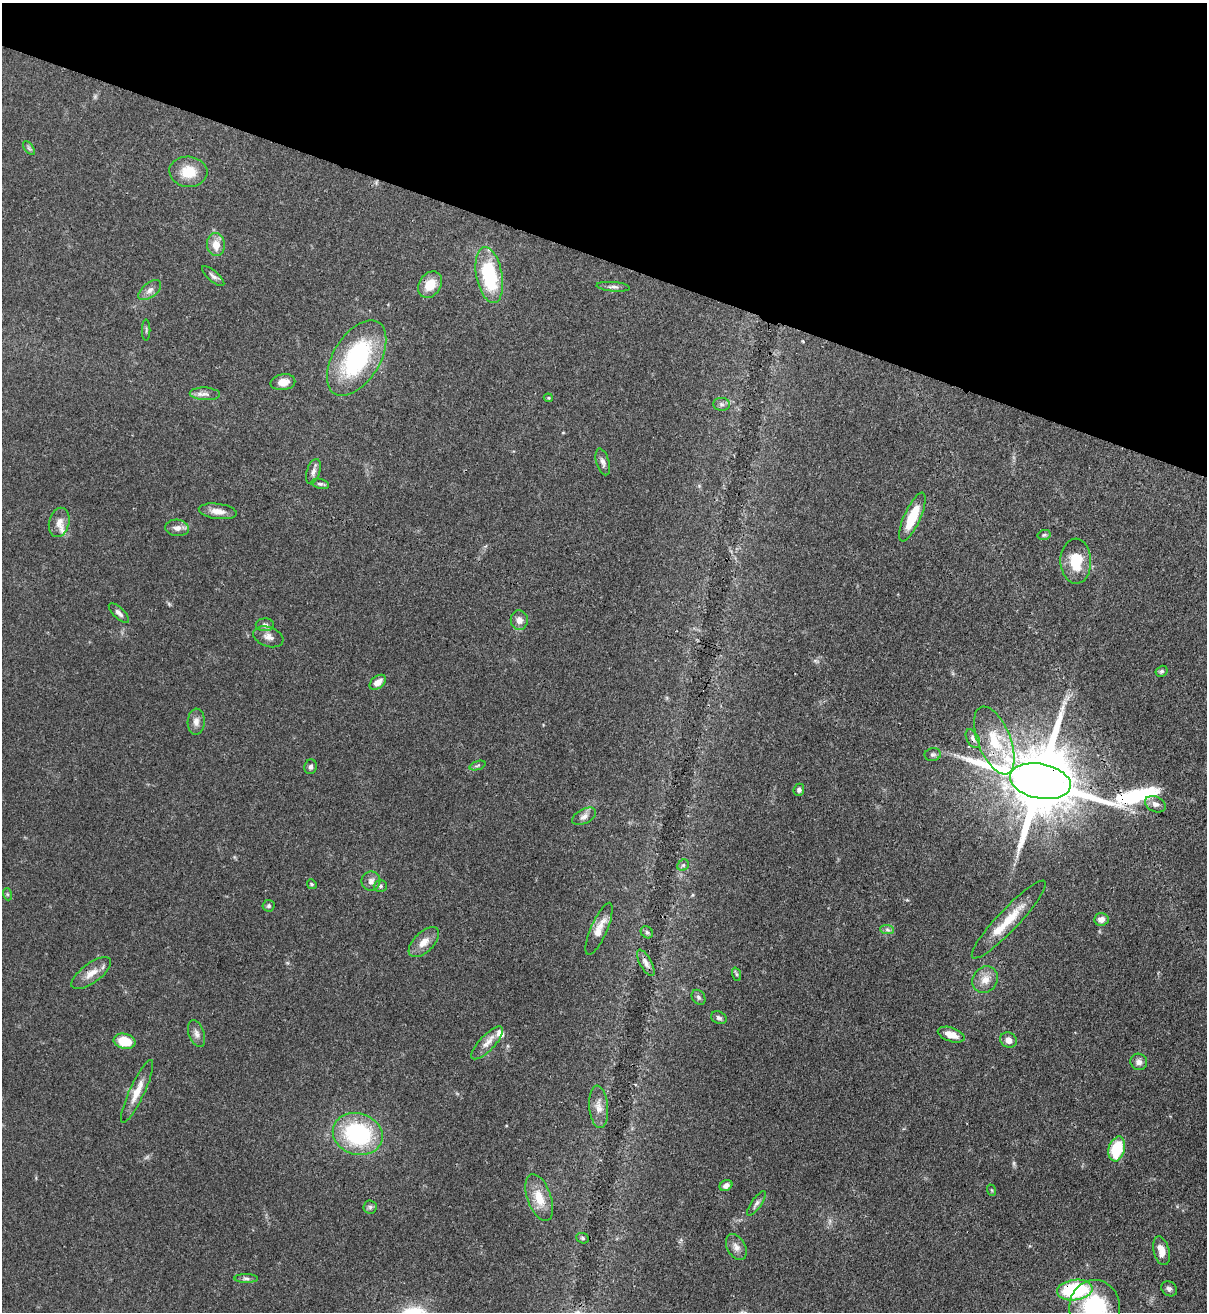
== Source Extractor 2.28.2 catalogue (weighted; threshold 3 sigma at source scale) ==
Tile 2 of 4 x 4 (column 2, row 1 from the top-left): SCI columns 1423-2627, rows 3964-5273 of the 5383 x 5308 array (HDU 1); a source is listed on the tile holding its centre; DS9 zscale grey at full resolution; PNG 1209 x 1314 px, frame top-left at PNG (2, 3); each listed source drawn as its Kron ellipse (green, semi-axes under 4 px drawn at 4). Shown black and unused: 20% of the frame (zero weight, under 3 of 4 exposures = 7% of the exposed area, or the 3 px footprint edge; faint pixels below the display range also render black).
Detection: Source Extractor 2.28.2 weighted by HDU 2 'WHT'; one run over the whole footprint, this tile lists its part. Background 0.0825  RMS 0.0039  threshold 0.0176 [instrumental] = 3 sigma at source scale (4.5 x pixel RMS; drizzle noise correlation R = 1.50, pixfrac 1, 0.05/0.05 arcsec/px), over >= 5 px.
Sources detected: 83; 1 too faint to see at this stretch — neither listed nor drawn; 3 inside a brighter listed object's ellipse — not listed separately; the other 79 listed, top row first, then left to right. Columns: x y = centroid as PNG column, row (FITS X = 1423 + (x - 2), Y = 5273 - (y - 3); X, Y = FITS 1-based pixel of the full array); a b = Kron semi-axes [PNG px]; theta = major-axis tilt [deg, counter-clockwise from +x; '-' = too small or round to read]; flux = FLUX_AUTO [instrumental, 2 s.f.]
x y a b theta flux
29 148 8 4 -53 0.77
188 172 19 15 -4 9
216 245 11 9 -87 4.6
489 275 28 13 -79 29
213 276 14 5 -41 1.3
430 285 14 11 54 7.1
613 287 16 5 -5 1.4
150 290 13 7 39 2.1
146 330 10 2 90 0.49
357 358 42 23 58 46
283 382 12 8 9 3.6
205 394 15 6 -3 2
548 398 4 3 - 0.46
722 404 8 6 -1 1.2
603 462 14 6 -72 1.6
313 471 13 6 72 1.8
320 484 9 5 -13 0.83
218 511 19 7 -7 3.4
912 517 26 8 66 12
59 522 15 10 76 3.2
177 528 12 8 -5 2.3
1044 535 6 5 - 0.68
1076 561 22 15 -88 11
119 613 13 5 -43 1.6
519 620 10 8 -81 2.5
265 625 9 6 0 1.2
268 637 15 10 -19 2.7
1162 671 6 5 - 0.81
378 682 9 6 39 3.3
196 722 13 8 87 2.2
973 739 10 6 -61 1.7
994 740 36 16 -68 16
933 754 8 6 10 0.99
478 765 8 3 19 0.65
311 767 7 6 - 1.1
1040 781 31 17 -11 5000
799 790 6 5 - 0.95
1155 804 11 7 -24 2.1
584 816 13 7 28 2
683 865 6 5 - 0.67
371 881 9 9 - 2
312 884 5 4 - 0.58
380 886 7 5 -1 0.81
7 894 6 4 -71 0.52
269 906 6 6 - 0.88
1009 919 52 10 47 11
1101 919 7 6 - 2.2
599 929 28 8 66 5.1
887 930 7 4 -1 0.94
647 932 7 5 -44 0.76
424 942 19 10 45 4.2
646 963 15 6 -61 2
91 973 23 9 36 4.5
736 974 7 4 -71 0.62
985 980 14 12 55 4.4
698 997 8 6 -54 0.91
719 1018 8 6 -20 1
197 1034 14 7 -70 2
951 1035 14 7 -19 4.2
1008 1040 8 7 - 2.9
124 1041 11 7 -10 9.2
487 1043 21 7 46 3.5
1139 1062 8 8 - 2
137 1091 34 7 65 5.8
599 1107 21 9 -85 4
358 1134 25 20 -17 43
1117 1149 12 8 74 16
726 1185 7 5 29 1.9
991 1190 6 3 -70 0.45
539 1198 24 12 -70 7.5
756 1204 14 5 55 1.4
370 1207 6 6 - 0.92
583 1238 6 5 - 0.64
736 1247 14 9 -61 2.4
1161 1251 15 8 -75 4
246 1279 12 4 -1 1.2
1169 1289 8 7 - 1.3
1075 1290 18 10 7 34
1095 1308 28 25 89 34
Overlapping masked pixels (flux is a lower limit): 4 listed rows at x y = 973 739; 994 740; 1040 781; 1075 1290
Isophote crosses this tile's border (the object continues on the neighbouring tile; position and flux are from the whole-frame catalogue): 1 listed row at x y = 1095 1308